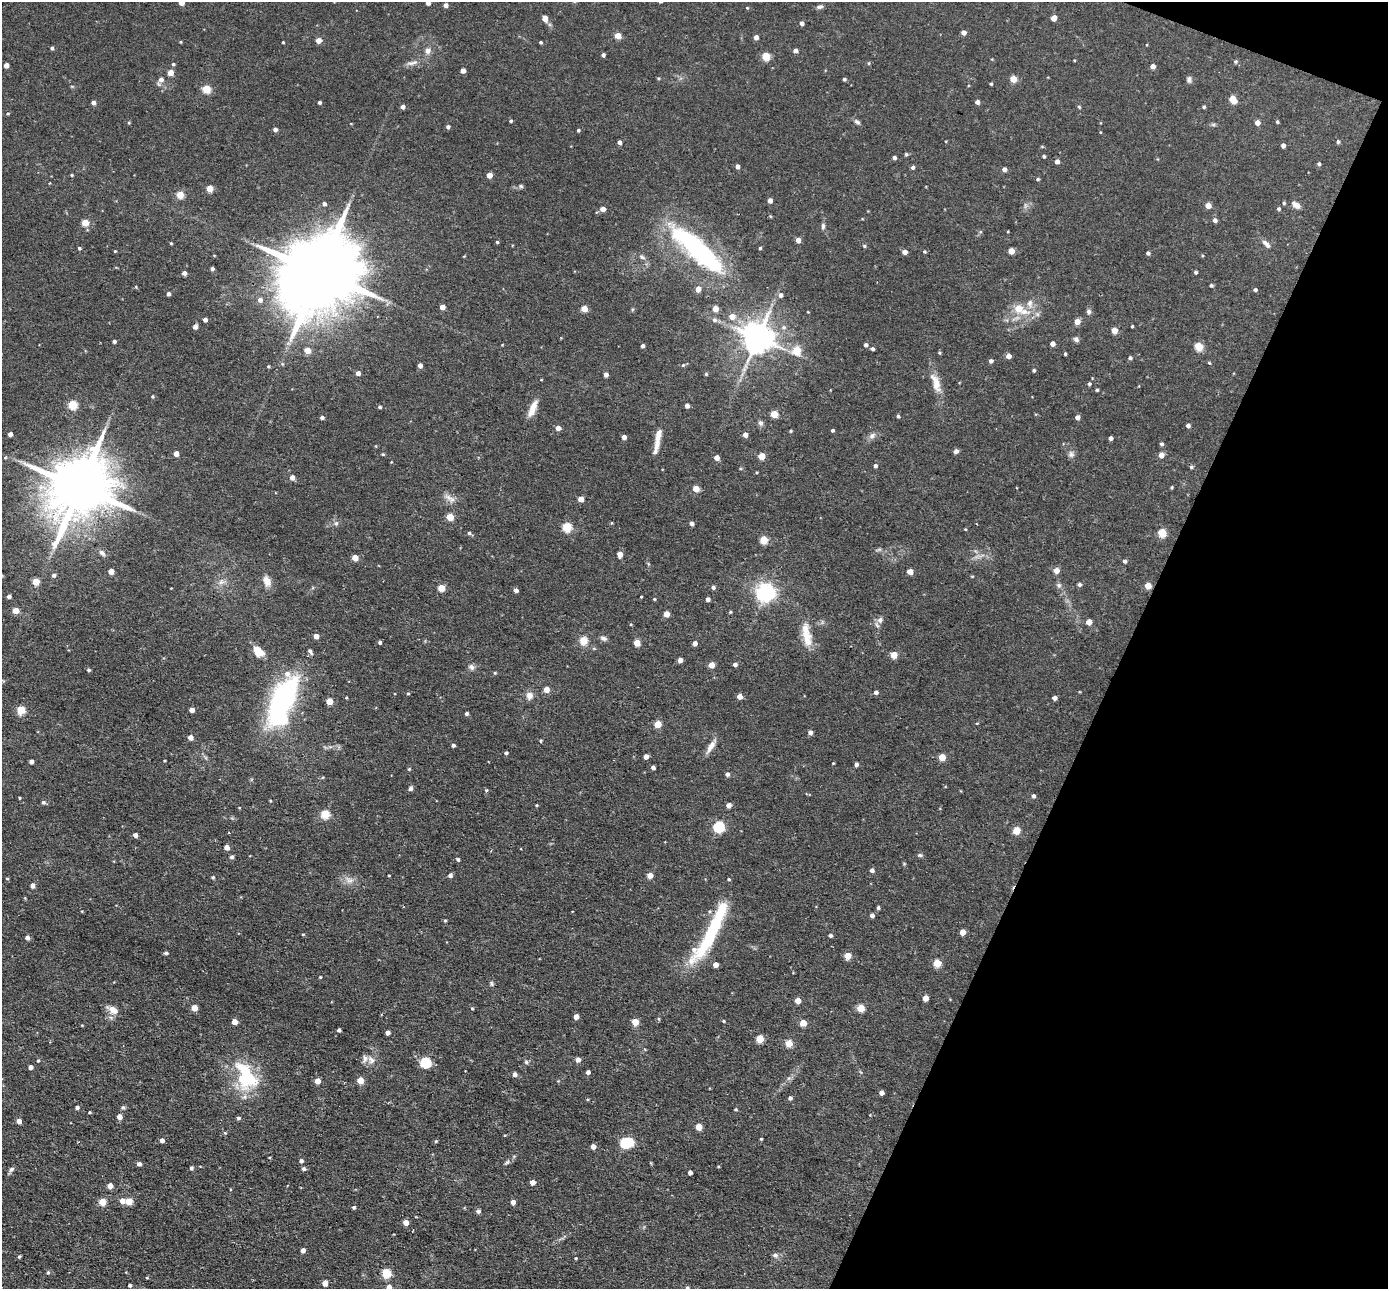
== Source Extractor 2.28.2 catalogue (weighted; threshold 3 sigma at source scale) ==
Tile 8 of 4 x 4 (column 4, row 2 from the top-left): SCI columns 4158-5543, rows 2712-3998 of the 5543 x 5555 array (HDU 1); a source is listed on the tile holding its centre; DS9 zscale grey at full resolution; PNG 1390 x 1291 px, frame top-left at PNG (2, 2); no overlay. Shown black and unused: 20% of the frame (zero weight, under 2 of 3 exposures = <1% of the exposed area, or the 3 px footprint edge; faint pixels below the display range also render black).
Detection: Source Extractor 2.28.2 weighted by HDU 2 'WHT'; one run over the whole footprint, this tile lists its part. Background 0.0581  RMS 0.0075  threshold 0.0338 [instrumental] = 3 sigma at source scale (4.5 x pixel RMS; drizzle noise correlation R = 1.50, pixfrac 1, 0.05/0.05 arcsec/px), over >= 5 px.
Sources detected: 384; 4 inside a brighter object's white glare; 1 cosmic-ray / hot-pixel residue — not listed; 7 inside a brighter listed object's ellipse — not listed separately; the other 372 listed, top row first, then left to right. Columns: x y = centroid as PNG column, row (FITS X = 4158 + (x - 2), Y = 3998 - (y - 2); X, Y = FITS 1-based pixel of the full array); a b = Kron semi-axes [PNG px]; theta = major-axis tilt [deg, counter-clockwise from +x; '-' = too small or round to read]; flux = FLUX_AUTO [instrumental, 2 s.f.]
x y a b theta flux
181 3 4 4 - 6.2
428 3 4 4 - 3.3
446 5 4 4 - 3.3
820 7 9 5 11 1.9
747 8 4 4 - 0.66
545 18 8 6 -78 4.2
1054 18 5 4 - 7.1
802 23 4 4 - 3
964 32 4 4 - 4.3
618 36 4 4 - 11
756 37 4 4 - 4.5
319 40 4 4 - 7.5
180 42 3 3 - 0.68
283 42 3 2 - 0.62
541 42 4 3 - 0.97
52 48 4 4 - 1.5
428 51 8 8 - 3.6
795 51 4 4 - 3.6
603 55 4 3 - 2.1
766 56 5 5 - 27
1235 61 5 5 - 1.3
412 63 19 5 13 3.9
869 63 5 3 - 0.64
173 64 4 4 - 1.1
6 65 4 4 - 5
1153 66 4 4 - 4.5
463 71 4 4 - 4.7
170 73 4 4 - 12
844 79 4 4 - 1.4
1013 79 4 4 - 14
1189 79 8 6 89 2
161 80 6 5 - 3.4
991 84 3 3 - 0.99
206 89 5 5 - 27
1233 99 6 4 -55 17
93 102 4 4 - 3
319 102 3 3 - 1.7
977 102 4 4 - 3.4
403 107 4 4 - 3.2
1079 107 6 3 -45 0.83
1204 107 4 4 - 1.1
8 114 4 4 - 0.86
511 121 4 3 - 1.2
857 122 9 5 -29 1.9
1277 122 4 3 - 0.99
129 123 4 3 - 0.72
1257 123 4 4 - 5.6
1213 125 6 4 19 1.1
448 127 4 4 - 2.1
275 129 4 4 - 2.9
578 130 4 3 - 1.1
1101 132 3 2 - 0.74
619 142 4 4 - 2.3
1338 142 5 4 - 1.2
1283 145 4 4 - 2.7
906 154 4 4 - 1
1044 156 4 3 - 1.3
894 158 4 4 - 1.9
1057 162 4 4 - 3.6
1319 164 4 4 - 1.4
737 166 4 4 - 2.8
913 167 5 4 - 1.7
1004 169 4 4 - 3.2
72 175 4 3 - 0.8
489 175 4 4 - 6.4
1038 179 4 4 - 0.93
521 186 7 5 -17 1.4
210 188 4 4 - 15
180 195 4 4 - 20
770 200 4 4 - 4.4
1284 203 4 4 - 0.95
324 204 5 4 - 2.1
1208 205 4 4 - 7.3
1296 205 10 6 -36 4.5
603 209 4 4 - 6.4
1279 209 5 4 - 1.3
1215 220 5 4 - 2.8
85 223 4 4 - 16
823 226 8 5 -86 1.9
798 240 4 4 - 5.4
497 242 4 3 - 0.97
171 243 3 3 - 0.87
1266 244 14 5 -46 3.4
694 245 69 24 -39 110
864 246 5 4 - 1
79 248 4 3 - 1.2
760 248 4 3 - 0.9
115 251 3 3 - 0.68
924 251 4 4 - 0.82
1011 251 4 4 - 11
905 252 4 4 - 4.6
1148 253 4 4 - 2
214 255 4 2 - 0.51
642 257 9 5 -37 2.1
212 269 4 3 - 2
1196 272 4 4 - 1.3
184 273 4 4 - 2.9
319 273 32 18 62 12000
1211 285 4 4 - 1.2
698 289 5 4 - 7.7
1255 290 4 4 - 1.4
168 294 4 4 - 2.3
781 295 5 5 - 3.1
260 300 6 5 - 3.3
1030 303 11 8 82 4.3
442 307 4 4 - 6.4
1018 308 6 6 - 12
584 309 4 4 - 11
715 309 4 4 - 11
1024 311 16 9 -12 9.9
1089 311 6 6 - 1.8
732 316 6 5 - 7.6
205 320 4 4 - 3.4
714 320 7 7 - 2.3
1077 322 5 4 - 7.7
1132 326 3 2 - 0.79
195 327 5 5 - 2.1
1114 330 4 4 - 11
757 337 9 9 - 1500
1076 339 7 6 - 2
114 341 4 3 - 1.8
1052 344 4 4 - 4.7
502 345 4 2 - 0.49
866 345 5 4 - 1.8
642 346 4 3 - 2.4
1199 346 5 5 - 27
873 349 4 4 - 1.4
307 350 5 4 - 8.5
797 350 5 5 - 19
939 353 5 4 - 0.92
1065 354 3 3 - 1.1
1008 356 4 4 - 4.7
1130 358 4 4 - 1.7
991 361 4 4 - 2.1
1209 363 4 3 - 0.8
420 365 4 4 - 4
683 365 5 5 - 1
268 366 4 3 - 0.78
1034 370 4 4 - 1.2
358 373 4 4 - 3.8
706 374 4 4 - 0.9
606 375 4 4 - 3.5
936 383 28 10 -70 11
1089 384 5 4 - 1.4
1097 390 4 3 - 1.1
152 396 4 3 - 0.77
72 405 5 5 - 38
687 406 4 4 - 3.1
380 407 4 4 - 1.2
532 409 22 7 67 8.2
774 414 5 4 - 18
898 416 4 3 - 1.3
322 417 4 4 - 1.8
1077 417 4 4 - 3.5
760 423 7 6 - 2.3
1188 425 4 4 - 2.4
558 428 4 4 - 5.6
832 430 3 3 - 1.4
791 431 4 3 - 0.83
10 434 4 4 - 3.6
658 435 17 7 75 5.7
745 435 4 4 - 4.6
872 436 10 7 39 3.1
624 437 4 4 - 3.7
1111 438 4 4 - 2.9
1162 444 5 4 - 1.4
956 451 5 4 - 2.8
176 454 4 4 - 6.6
383 454 4 4 - 0.84
1071 454 9 8 - 2.6
1161 455 5 5 - 5.9
761 456 5 4 - 13
5 457 5 3 - 0.8
716 458 4 4 - 5.6
391 462 3 2 - 0.49
875 466 4 4 - 2.2
1191 467 4 4 - 1.1
292 477 5 4 - 4.8
80 486 21 15 62 6400
1172 487 4 4 - 0.81
696 489 4 4 - 12
448 497 13 6 -41 4.1
581 499 4 4 - 9.1
450 517 5 4 - 20
336 523 6 6 - 1.8
692 523 4 4 - 2.8
567 527 5 5 - 45
965 529 3 3 - 0.66
469 533 5 4 - 1.6
1162 533 5 5 - 28
764 540 5 5 - 23
102 553 10 6 -42 2.6
620 554 5 4 - 6
355 558 4 4 - 9.9
1125 561 4 4 - 1.9
1056 570 5 5 - 6.7
111 571 4 4 - 7
910 572 4 4 - 6.8
54 575 5 5 - 2
972 576 4 3 - 0.69
267 581 15 9 -69 6.3
36 582 4 4 - 16
221 582 9 6 21 3.1
1080 584 5 4 - 1.8
1059 585 7 7 - 1.9
1148 586 5 4 - 11
713 587 5 4 - 2.1
441 588 4 4 - 17
516 590 5 4 - 3
765 593 6 6 - 380
9 596 4 3 - 2.4
641 596 3 2 - 1.1
654 599 3 3 - 0.76
708 599 4 4 - 2.9
16 611 4 4 - 12
730 612 4 4 - 0.84
666 614 4 4 - 9.8
880 620 9 7 30 3.3
1089 622 4 4 - 7.8
806 635 21 13 -58 12
316 636 4 4 - 6.1
603 638 9 6 -29 2.3
583 641 9 8 - 8.2
380 642 4 3 - 1.8
637 643 5 4 - 13
695 643 4 4 - 4.4
258 651 10 7 -40 13
310 651 9 5 -56 1.8
894 655 5 4 - 13
680 660 4 4 - 4.3
735 664 4 4 - 2.6
711 665 4 4 - 9.3
471 667 9 7 -45 2.6
88 670 4 3 - 1.2
495 673 4 4 - 0.79
546 689 5 4 - 8
876 692 4 4 - 2.3
408 693 4 4 - 0.82
529 695 9 8 - 4.8
739 696 4 4 - 6.3
346 698 4 3 - 0.72
1054 698 4 4 - 3.5
282 700 40 18 60 140
329 701 4 4 - 14
21 710 5 5 - 26
192 710 4 4 - 5.5
467 714 4 4 - 1.5
657 724 5 4 - 14
810 732 4 4 - 3.1
190 737 4 4 - 5.2
541 741 5 3 - 0.75
453 745 4 3 - 1.9
711 746 20 6 58 5.8
506 753 4 4 - 1.6
646 757 4 4 - 4.7
942 757 4 4 - 15
31 761 4 4 - 3
833 763 3 2 - 0.59
856 764 4 4 - 2.3
653 768 4 3 - 2.4
409 769 4 4 - 0.84
727 774 4 4 - 2.4
410 788 5 4 - 2.7
486 790 4 4 - 1.3
1033 796 5 4 - 1.8
19 798 3 3 - 0.8
270 801 3 3 - 0.7
43 802 5 5 - 1.8
536 805 4 3 - 0.85
728 805 4 4 - 4.7
239 808 3 3 - 0.54
325 814 5 5 - 38
719 827 5 5 - 72
1016 830 5 5 - 20
135 835 4 4 - 3.5
226 847 4 4 - 4.8
920 855 7 5 -1 1.3
232 857 4 4 - 2
458 859 4 4 - 1.4
872 870 4 4 - 2.4
389 875 3 2 - 0.56
450 875 5 4 - 2.4
650 875 4 4 - 7.8
213 877 4 4 - 1.1
7 878 4 3 - 0.86
729 879 4 3 - 0.88
349 880 13 9 -20 5.1
33 885 4 4 - 3.8
878 908 4 3 - 1.5
82 911 4 3 - 0.54
872 915 4 4 - 2.9
445 921 4 4 - 0.93
962 932 4 4 - 7.4
711 933 64 11 61 69
830 935 4 4 - 1.8
27 937 4 4 - 2.9
166 953 5 4 - 1.2
847 956 5 5 - 14
937 963 5 5 - 21
715 965 4 4 - 5.7
320 977 3 3 - 0.74
491 983 7 5 -74 1.3
925 998 4 4 - 8.4
798 1001 5 5 - 7.1
194 1008 4 4 - 11
472 1008 4 3 - 0.79
860 1008 5 5 - 19
113 1010 15 9 -33 6.4
576 1017 4 4 - 5
659 1019 5 3 - 0.77
723 1021 4 3 - 0.79
234 1022 4 4 - 7.1
635 1022 5 4 - 14
803 1023 5 4 - 12
339 1030 4 3 - 1.9
388 1032 4 4 - 3.8
760 1039 5 5 - 21
789 1043 5 5 - 16
38 1060 4 3 - 0.92
371 1060 11 8 -58 4.4
578 1060 5 4 - 4.2
526 1062 6 5 - 1.3
425 1063 5 5 - 67
30 1067 4 4 - 2.9
588 1072 4 4 - 2.7
515 1074 4 4 - 2.9
246 1076 39 23 -63 48
360 1080 4 4 - 13
317 1081 4 4 - 7.8
881 1093 4 4 - 3.9
790 1098 4 4 - 2
77 1107 4 3 - 2.1
123 1107 5 5 - 1.3
736 1109 4 3 - 0.82
90 1112 4 3 - 0.71
119 1117 4 4 - 5.9
238 1118 5 4 - 1.4
19 1121 4 4 - 4.2
699 1127 4 4 - 14
225 1133 4 4 - 0.8
761 1139 3 3 - 0.85
162 1140 4 4 - 3.7
436 1141 4 4 - 0.92
625 1143 5 5 - 66
593 1146 4 4 - 4.8
301 1161 5 4 - 2
507 1162 8 4 36 1.5
139 1164 5 4 - 2.4
191 1168 4 4 - 1.6
11 1169 7 6 - 2.1
304 1169 4 4 - 2
690 1173 4 4 - 3.4
532 1182 4 4 - 6.4
110 1186 4 4 - 7.1
122 1201 6 5 - 4.4
129 1201 5 4 - 13
102 1202 5 4 - 19
513 1202 4 4 - 4.2
354 1207 4 4 - 1.5
478 1211 4 4 - 2.4
406 1223 4 4 - 8.4
303 1250 4 4 - 3.9
775 1255 7 6 - 2.4
19 1256 4 3 - 1.1
576 1258 4 3 - 0.73
48 1272 5 4 - 1.2
386 1273 5 5 - 42
147 1278 4 3 - 0.69
325 1283 4 4 - 6.5
130 1285 3 3 - 1.7
389 1287 5 5 - 4.2
687 1288 4 4 - 1.3
Isophote crosses this tile's border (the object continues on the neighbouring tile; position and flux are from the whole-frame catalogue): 4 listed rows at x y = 181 3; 428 3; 389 1287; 687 1288